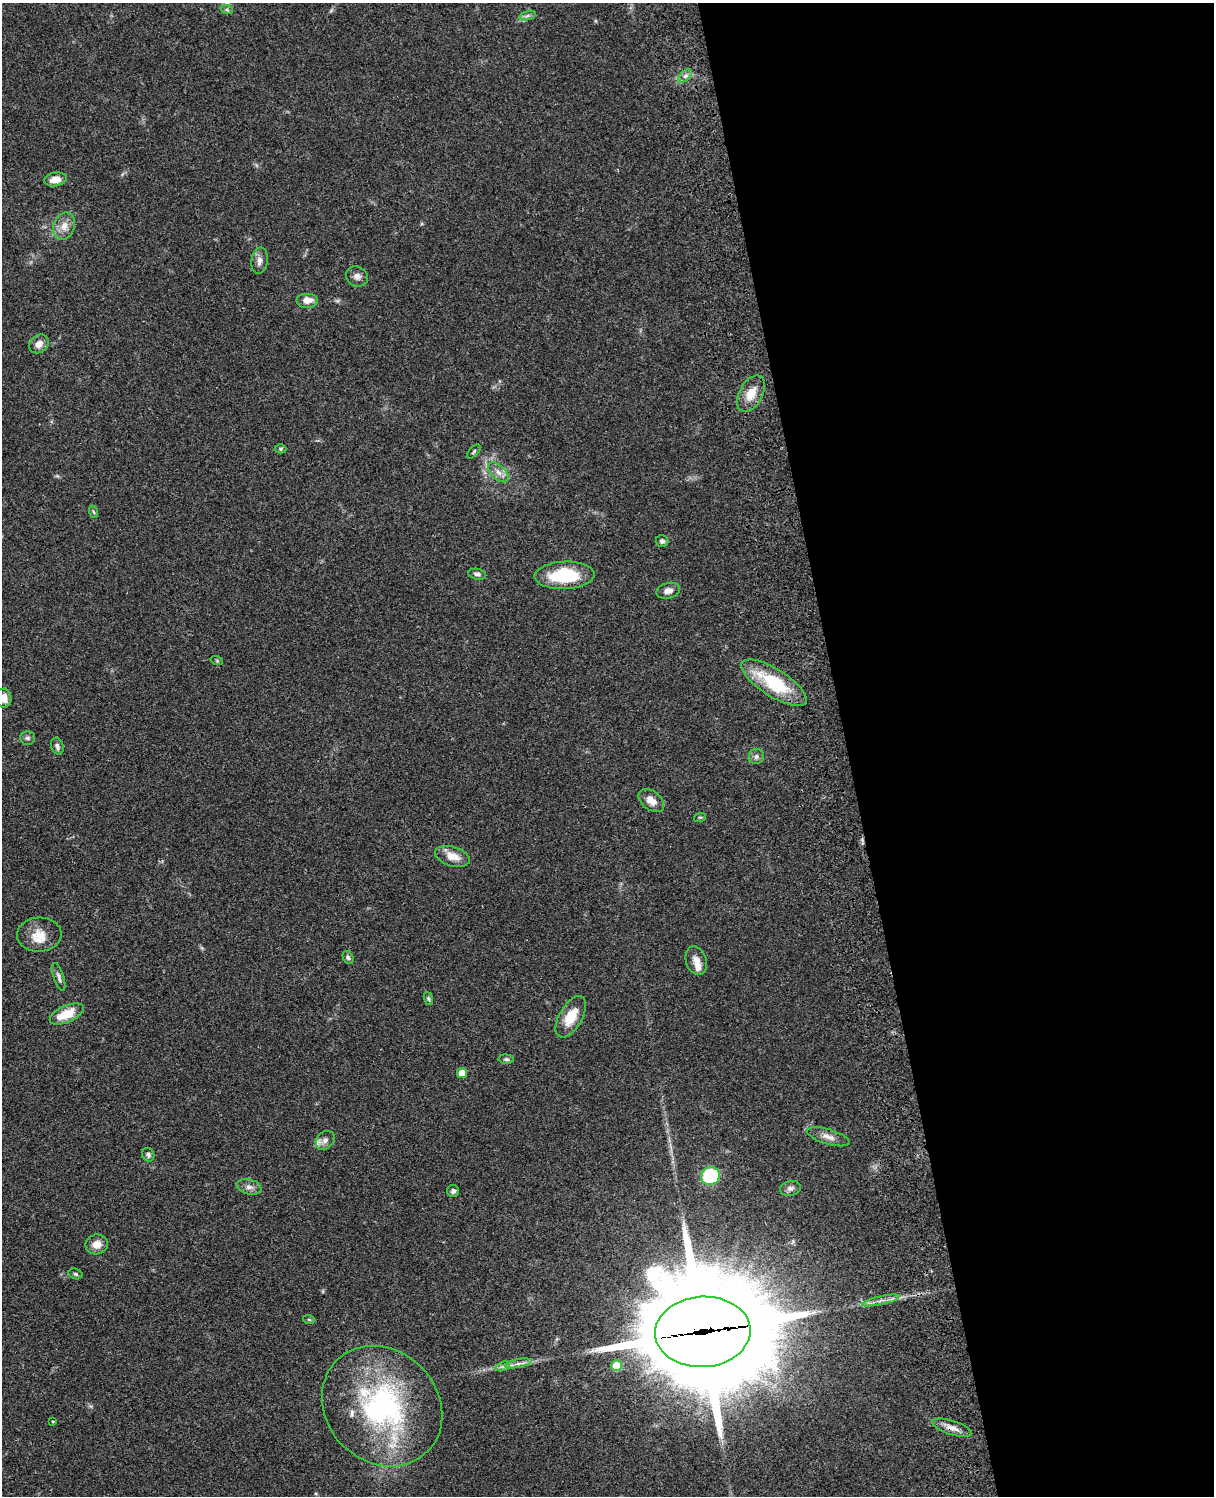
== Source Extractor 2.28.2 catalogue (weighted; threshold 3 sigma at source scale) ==
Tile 8 of 4 x 3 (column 4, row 2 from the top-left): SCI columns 3756-4967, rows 1773-3266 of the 5085 x 4926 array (HDU 1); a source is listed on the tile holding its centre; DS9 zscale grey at full resolution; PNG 1216 x 1498 px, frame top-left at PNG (2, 3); each listed source drawn as its Kron ellipse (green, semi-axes under 4 px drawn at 4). Shown black and unused: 30% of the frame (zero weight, under 3 of 4 exposures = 6% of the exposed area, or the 3 px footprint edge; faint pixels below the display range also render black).
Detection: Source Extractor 2.28.2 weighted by HDU 2 'WHT'; one run over the whole footprint, this tile lists its part. Background 0.0752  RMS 0.0058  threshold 0.0259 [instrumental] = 3 sigma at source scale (4.5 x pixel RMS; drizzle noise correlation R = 1.50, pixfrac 1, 0.05/0.05 arcsec/px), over >= 5 px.
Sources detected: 58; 4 inside a brighter listed object's ellipse — not listed separately; the other 54 listed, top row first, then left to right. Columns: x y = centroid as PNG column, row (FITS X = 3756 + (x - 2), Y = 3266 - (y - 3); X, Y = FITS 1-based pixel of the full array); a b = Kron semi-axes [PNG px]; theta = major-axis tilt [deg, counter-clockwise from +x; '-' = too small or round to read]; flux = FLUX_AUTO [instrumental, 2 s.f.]
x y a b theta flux
227 10 6 4 -19 0.9
527 15 8 3 19 1.3
685 76 8 4 44 1.8
55 179 11 7 10 6.5
64 226 14 10 69 5.6
260 261 13 8 81 3.2
357 276 11 10 - 3
307 300 11 7 0 4.8
39 344 10 8 39 4
751 394 20 11 61 9.4
281 449 6 4 2 0.84
474 451 8 4 48 0.97
498 472 12 7 -44 3.4
94 512 6 4 -70 0.84
662 541 6 6 - 1.4
477 574 9 5 -11 1.8
565 575 30 14 2 31
668 591 12 7 14 3.6
217 661 6 4 -19 0.67
774 683 38 13 -32 35
4 698 9 8 - 5.8
27 738 7 7 - 1.6
57 746 9 6 -69 1.8
756 756 8 7 - 1.9
651 801 14 9 -39 5.5
700 817 6 4 17 0.69
452 856 18 9 -16 7.9
39 935 22 17 2 9.8
348 957 7 5 -60 1.3
696 961 15 10 -70 4.7
59 977 14 5 -73 2
428 999 7 4 -70 0.85
67 1014 18 8 23 13
571 1017 23 11 60 13
506 1059 7 4 -1 1.1
462 1073 5 5 - 6.7
828 1137 22 7 -16 4.4
325 1140 10 8 46 3.3
148 1155 7 6 - 1.6
710 1176 9 9 - 40
249 1187 12 7 -14 2.9
790 1188 10 7 12 2.2
453 1191 6 6 - 1.7
97 1244 11 10 - 5.1
76 1274 7 5 -17 1
881 1300 19 2 12 2.6
309 1320 6 4 -20 0.72
703 1332 48 35 4 19000
518 1363 13 4 10 2.5
503 1366 7 4 19 1.4
616 1366 5 5 - 14
382 1406 64 55 -45 120
53 1421 3 3 - 0.46
952 1428 20 7 -18 4.9
Overlapping masked pixels (flux is a lower limit): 3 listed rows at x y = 774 683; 703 1332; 952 1428
Isophote crosses this tile's border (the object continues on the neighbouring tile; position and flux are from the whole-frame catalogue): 1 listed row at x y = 4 698